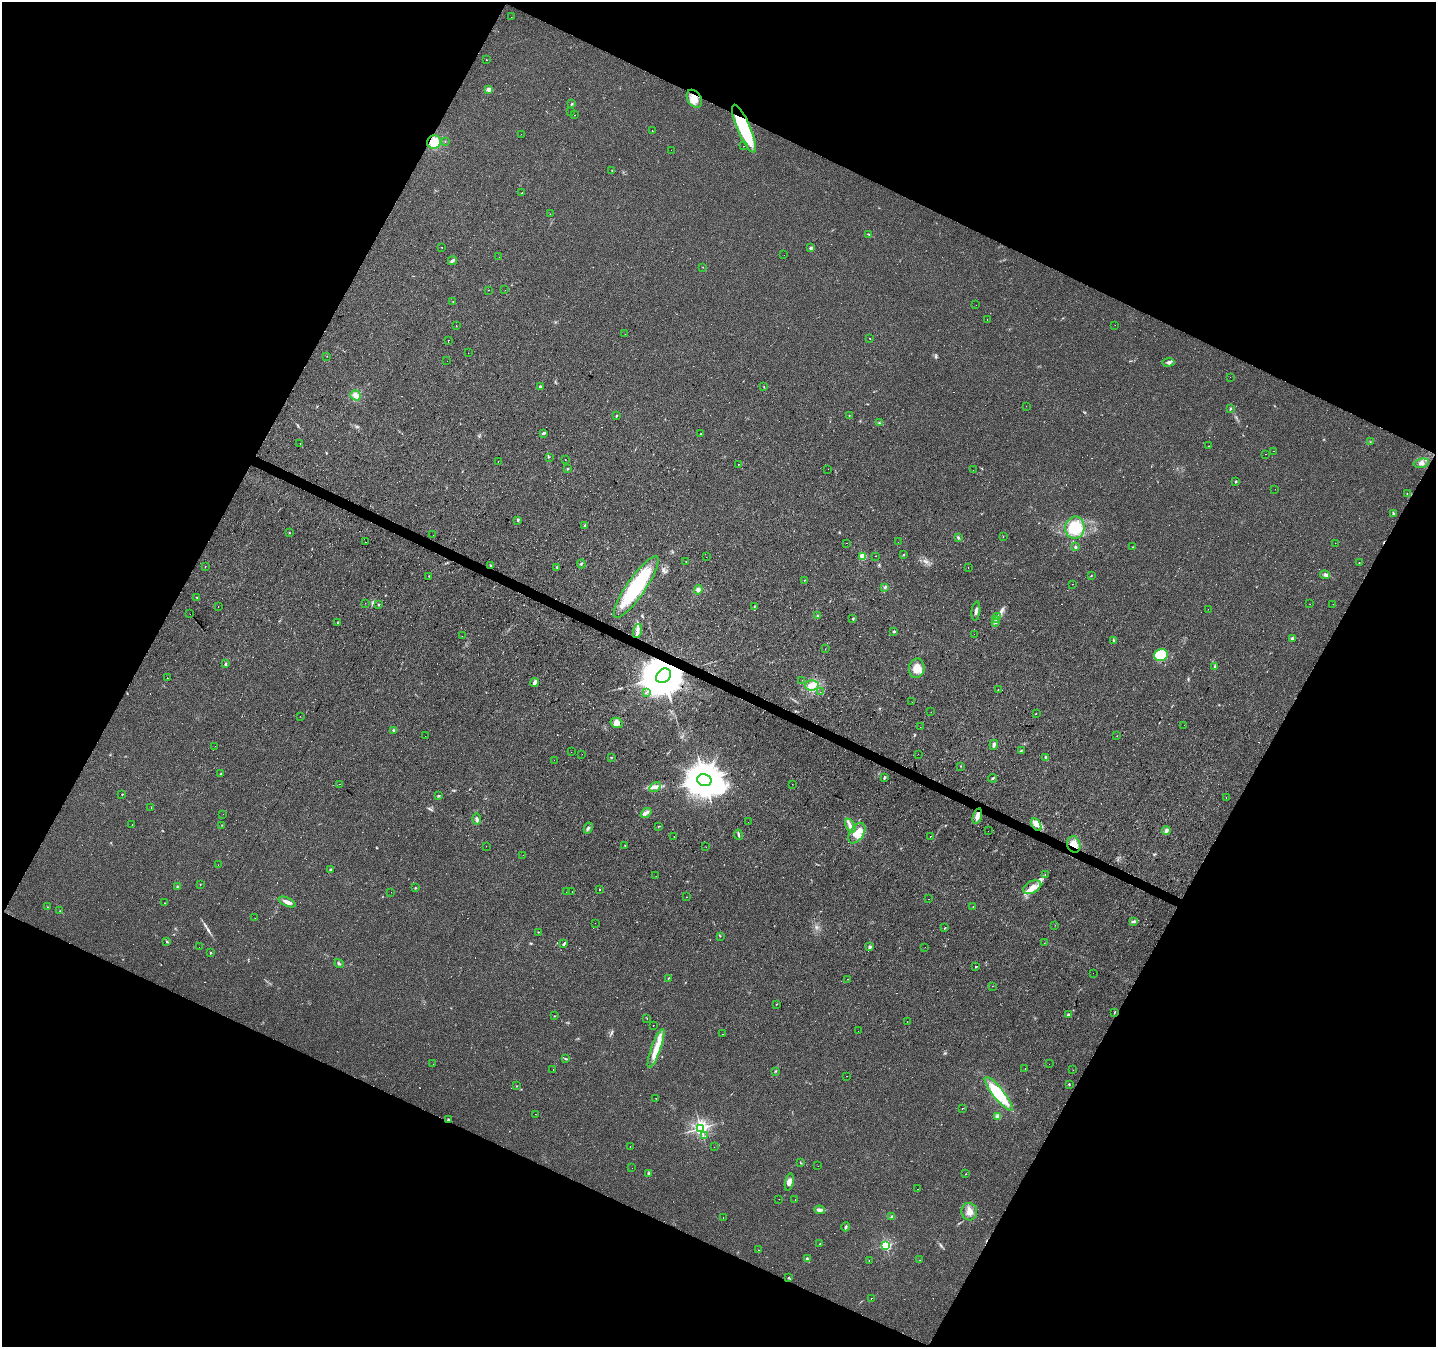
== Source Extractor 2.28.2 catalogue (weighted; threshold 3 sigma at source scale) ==
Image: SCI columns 4-5738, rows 263-5642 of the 5738 x 5839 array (HDU 1 of 3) = the unmasked area's bounding box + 8 px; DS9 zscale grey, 4 x 4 block average (1 PNG px = mean of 4 x 4 image px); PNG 1438 x 1349 px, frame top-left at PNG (2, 2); each listed source drawn as its Kron ellipse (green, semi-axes under 4 px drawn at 4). Shown black and unused: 46% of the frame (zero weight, under 2 of 3 exposures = <1% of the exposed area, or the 3 px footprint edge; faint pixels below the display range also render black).
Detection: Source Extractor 2.28.2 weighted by HDU 2 'WHT'. Background 0.0226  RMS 0.0061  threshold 0.0275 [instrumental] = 3 sigma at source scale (4.5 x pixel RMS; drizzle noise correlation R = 1.50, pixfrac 1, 0.0396/0.0396 arcsec/px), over >= 5 px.
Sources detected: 410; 11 too faint to see at this stretch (4 x 4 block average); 2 inside a brighter object's white glare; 112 cosmic-ray / hot-pixel residue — neither listed nor drawn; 2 coinciding with a brighter row at this scale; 6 inside a brighter listed object's ellipse — not listed separately; the other 277 listed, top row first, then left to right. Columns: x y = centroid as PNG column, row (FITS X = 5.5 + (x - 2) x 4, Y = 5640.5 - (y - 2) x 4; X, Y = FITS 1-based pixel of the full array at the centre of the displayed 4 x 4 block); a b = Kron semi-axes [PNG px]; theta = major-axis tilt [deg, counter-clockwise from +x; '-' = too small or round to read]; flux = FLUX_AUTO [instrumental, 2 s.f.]
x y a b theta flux
511 17 2 2 - 0.7
486 60 2 2 - 7.3
489 90 4 3 - 8.3
694 99 10 6 -56 37
572 104 4 2 - 2.9
571 112 2 2 - 16
575 115 2 2 - 13
744 129 26 6 -67 210
652 131 2 2 - 3.8
521 134 2 2 - 0.52
445 141 2 2 - 0.78
434 142 7 6 - 52
744 146 2 2 - 0.68
671 150 2 2 - 1
612 171 2 2 - 1.1
522 193 2 2 - 4.9
550 214 2 2 - 3.8
868 234 3 2 - 2.7
442 247 2 2 - 14
811 248 4 3 - 5
784 255 2 2 - 1.6
499 257 2 2 - 0.76
452 261 5 2 - 10
703 267 2 2 - 0.8
488 290 2 2 - 4.2
505 290 2 2 - 7.9
453 302 2 2 - 4.8
976 305 2 2 - 0.49
987 319 2 2 - 0.55
1115 325 2 2 - 0.46
456 326 2 2 - 1.1
625 334 2 2 - 0.88
870 338 2 2 - 2.6
448 340 2 2 - 1.3
468 353 2 2 - 0.54
327 356 2 2 - 0.84
447 361 2 2 - 0.94
1169 362 6 3 8 9.5
1230 377 2 2 - 0.62
540 387 2 2 - 21
764 387 2 2 - 1.8
356 395 5 4 - 19
1026 406 2 2 - 0.87
1230 408 4 2 - 3
849 415 2 2 - 3.7
616 416 2 2 - 8.3
879 422 2 2 - 1.9
544 433 3 2 - 8.9
700 434 2 2 - 1.9
1370 442 2 2 - 1.4
300 444 2 2 - 5.7
1209 446 2 2 - 0.92
1273 451 2 2 - 1.1
1266 454 2 2 - 2
549 457 2 2 - 0.86
565 460 2 2 - 4.7
498 461 2 2 - 0.75
1421 463 8 3 12 11
738 464 2 2 - 18
568 469 2 2 - 2.9
828 469 2 2 - 0.8
973 470 2 2 - 0.72
1236 481 2 2 - 9.9
1275 489 2 2 - 0.58
1407 493 2 2 - 1.3
1393 514 3 2 - 6.2
517 520 3 2 - 3
585 525 2 2 - 1.6
1075 528 11 9 81 96
290 533 2 2 - 1.1
433 535 2 2 - 0.76
1003 537 2 2 - 1
958 538 3 2 - 4.3
366 542 2 2 - 1.7
898 542 2 2 - 1.1
847 543 2 2 - 0.97
1335 543 2 2 - 2.4
1075 547 2 2 - 3.9
1132 547 2 2 - 0.94
903 555 3 2 - 2.5
863 556 2 2 - 170
875 556 2 2 - 14
706 557 2 2 - 2.3
686 562 2 2 - 1.7
1359 563 2 2 - 2.7
581 564 4 2 - 2.9
205 566 2 2 - 1.9
491 566 4 2 - 3.3
557 567 2 2 - 2.2
968 568 2 2 - 1.8
1325 575 5 3 - 7.9
429 576 2 2 - 1.3
1091 576 2 2 - 1.4
804 580 2 2 - 1
1073 584 2 2 - 1.5
636 587 37 9 55 310
885 587 3 2 - 4.1
698 590 5 3 - 11
197 597 2 2 - 1.5
365 603 2 2 - 0.45
379 604 2 2 - 2
1310 604 2 2 - 0.65
1333 604 2 2 - 1.2
754 606 2 2 - 2.4
218 607 2 2 - 2.3
1208 609 2 2 - 1.3
976 611 9 2 83 11
190 614 2 2 - 3.6
818 616 4 2 - 4.3
998 616 3 2 - 6.7
853 619 2 2 - 7
996 620 2 2 - 1.8
337 622 2 2 - 3.3
995 623 2 2 - 6
638 631 7 3 73 12
893 632 2 2 - 1.9
974 634 2 2 - 1.1
462 636 2 2 - 1.4
1292 639 4 3 - 4.7
1113 640 2 2 - 1.9
825 649 2 2 - 0.85
1161 655 7 6 - 120
225 664 3 2 - 3.8
1215 666 2 2 - 2.4
917 668 9 8 - 46
663 676 8 6 42 18000
167 678 2 2 - 0.63
802 680 2 2 - 0.49
534 682 4 2 - 13
812 685 6 5 - 23
998 690 2 2 - 3.2
820 692 2 2 - 0.74
646 693 2 2 - 8.6
912 702 2 2 - 0.52
931 712 2 2 - 0.69
1036 713 2 2 - 6.5
300 716 2 2 - 0.77
616 723 6 5 - 21
1184 725 2 2 - 2.1
920 727 2 2 - 0.41
394 730 2 2 - 3
425 736 2 2 - 0.77
1117 736 2 2 - 0.88
994 745 5 3 - 13
215 746 2 2 - 0.35
1021 750 3 2 - 2
571 752 2 2 - 0.65
582 754 2 2 - 0.53
918 754 2 2 - 1.4
612 757 2 2 - 1.7
1046 758 3 3 - 5.4
554 760 2 2 - 1.2
960 766 2 2 - 1.6
221 774 3 2 - 3
884 777 2 2 - 18
993 778 4 2 - 4.7
704 780 7 6 - 6500
340 784 2 2 - 1.5
792 784 2 2 - 0.72
655 787 6 3 35 11
122 794 2 2 - 3.8
438 796 3 2 - 3.8
1226 798 2 2 - 0.7
151 807 2 2 - 37
646 813 6 4 39 12
223 814 2 2 - 2.9
977 816 8 3 74 22
476 819 6 3 90 7.9
748 822 2 2 - 2.2
1036 824 7 3 -61 17
132 825 2 2 - 9.4
222 825 2 2 - 1.4
850 825 7 3 -61 14
659 826 3 2 - 1.8
588 828 6 2 62 6.6
1166 830 4 3 - 10
988 831 2 2 - 1.3
857 833 11 6 57 42
738 835 5 2 - 5.8
674 836 2 2 - 6.6
930 837 2 2 - 2.4
1074 844 8 6 -71 39
625 845 2 2 - 8
486 846 2 2 - 1.4
706 847 2 2 - 0.77
523 855 2 2 - 0.96
218 865 2 2 - 0.42
331 869 3 2 - 3.2
1045 874 2 2 - 0.78
656 876 2 2 - 0.48
200 884 2 2 - 1.5
177 887 2 2 - 1.7
1032 887 9 6 25 29
415 888 2 2 - 2.5
600 890 2 2 - 4.4
391 892 2 2 - 2.8
566 892 2 2 - 1.9
572 892 2 2 - 1.4
686 897 2 2 - 24
929 899 2 2 - 6.5
287 902 9 3 -24 17
164 903 2 2 - 0.81
973 906 2 2 - 0.87
48 907 2 2 - 1.1
60 911 2 2 - 1.7
255 918 2 2 - 0.61
1134 921 3 2 - 4.2
595 923 2 2 - 0.88
1055 925 2 2 - 7.4
945 928 2 2 - 1.4
538 932 2 2 - 1.4
720 936 2 2 - 1
167 941 3 2 - 2.6
1044 943 2 2 - 1.8
564 944 3 2 - 4.9
199 947 2 2 - 3.4
870 947 2 2 - 34
925 947 2 2 - 0.76
210 952 2 2 - 2.5
339 964 5 2 - 5.1
976 967 2 2 - 6
1093 973 2 2 - 1.7
668 978 2 2 - 2.6
848 979 2 2 - 1.1
992 986 2 2 - 1.5
776 1004 2 2 - 1.7
1114 1012 2 2 - 1.8
1069 1014 4 3 - 6.2
554 1016 2 2 - 1.7
647 1018 2 2 - 0.96
907 1022 2 2 - 1.2
653 1025 2 2 - 2.4
858 1031 2 2 - 0.9
722 1034 2 2 - 28
656 1048 20 4 70 54
566 1059 3 2 - 3.3
433 1064 2 2 - 0.79
1049 1064 2 2 - 2.6
553 1069 2 2 - 6.6
1025 1069 2 2 - 12
1073 1070 2 2 - 1.2
776 1071 2 2 - 2.7
847 1076 2 2 - 1
1069 1085 2 2 - 2.1
516 1086 2 2 - 1.5
999 1094 21 5 -51 130
656 1098 2 2 - 1.4
962 1108 2 2 - 4.5
535 1114 2 2 - 0.56
997 1117 4 3 - 12
449 1120 2 2 - 9.1
701 1128 2 2 - 1300
705 1136 2 2 - 1.2
630 1146 2 2 - 0.64
714 1147 2 2 - 0.59
800 1163 2 2 - 1.1
818 1166 2 2 - 9.3
632 1168 2 2 - 1
649 1173 2 2 - 12
966 1174 2 2 - 0.8
789 1182 9 4 79 19
917 1189 2 2 - 7.8
779 1199 2 2 - 0.57
795 1200 2 2 - 0.96
819 1210 5 3 - 10
969 1212 9 8 - 27
723 1217 2 2 - 6.9
892 1217 3 2 - 4
846 1227 4 2 - 6.9
820 1244 2 2 - 0.9
886 1245 2 2 - 520
758 1250 2 2 - 0.94
807 1259 3 2 - 4.7
920 1260 2 2 - 0.75
869 1261 2 2 - 2
789 1278 3 2 - 2.6
871 1298 2 2 - 6
Overlapping masked pixels (flux is a lower limit): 6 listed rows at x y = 694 99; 744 129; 663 676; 977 816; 1074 844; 449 1120
Diffuse or blended objects may show on this block-average render without a row.